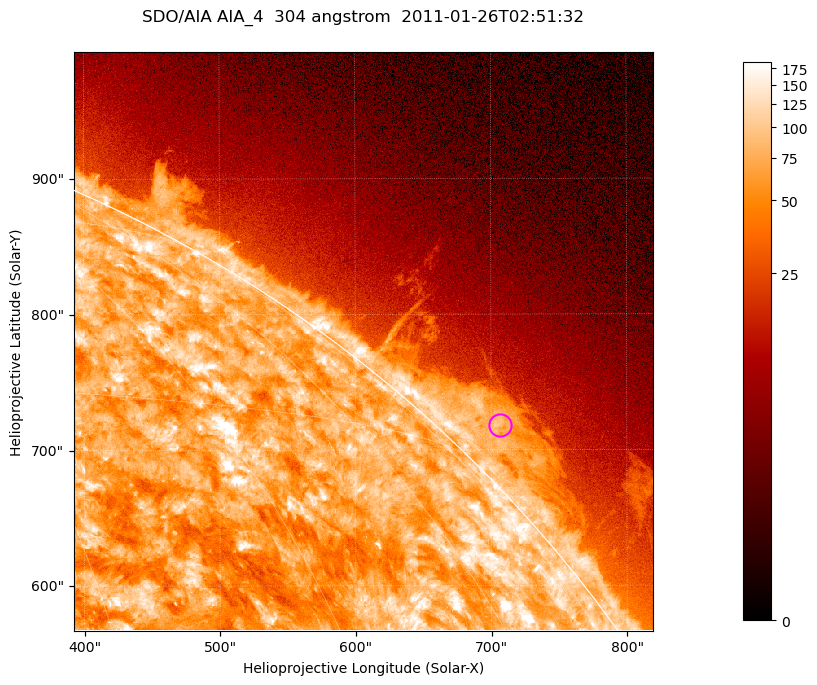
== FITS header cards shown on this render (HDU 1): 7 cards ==
TELESCOP= 'SDO/AIA '           / For AIA: SDO/AIA
INSTRUME= 'AIA_4   '           / For AIA: AIA_ATA1, AIA_ATA2, AIA_ATA3 or AIA_AT
WAVELNTH=                  304 / [angstrom] Wavelength
WAVEUNIT= 'angstrom'           / Wavelength unit: angstrom
DATE-OBS= '2011-01-26T02:51:32.126' / [ISO] Date when observation started; ISO 8
CTYPE1  = 'HPLN-TAN'           / CTYPE1; Typically HPLN
CTYPE2  = 'HPLT-TAN'           / CTYPE2; Typically HPLT

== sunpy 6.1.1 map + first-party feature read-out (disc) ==
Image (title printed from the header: SDO/AIA AIA_4  304 angstrom  2011-01-26T02:51:32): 711 x 711 px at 0.6 arcsec/px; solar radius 975 arcsec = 1624 px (partial field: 2.6% of the solar disc is inside the frame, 42% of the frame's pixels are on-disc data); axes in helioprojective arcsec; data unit not stated in the header (colour bar unlabelled)
Orientation: roll -0.132 deg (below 1 deg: not rotated)
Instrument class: DISC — disc imager (sunpy class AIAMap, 304 A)
Bright regions (active regions / flare kernels): reference = the on-disc median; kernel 7 px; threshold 5 sigma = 122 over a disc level ~73.1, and >= 1.15x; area >= 505 px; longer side >= 9 px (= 5.4 arcsec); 0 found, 0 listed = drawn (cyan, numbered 1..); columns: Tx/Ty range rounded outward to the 2 arcsec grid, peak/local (2 s.f.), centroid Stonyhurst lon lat
Off-limb structures (1.02-1.3 R_sun): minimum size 252 px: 4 found; the strongest spans PA ~310..320 deg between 1.02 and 1.06 R_sun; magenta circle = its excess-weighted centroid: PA ~315 deg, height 1.03 R_sun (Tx ~706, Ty ~718 arcsec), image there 3.5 x the reference